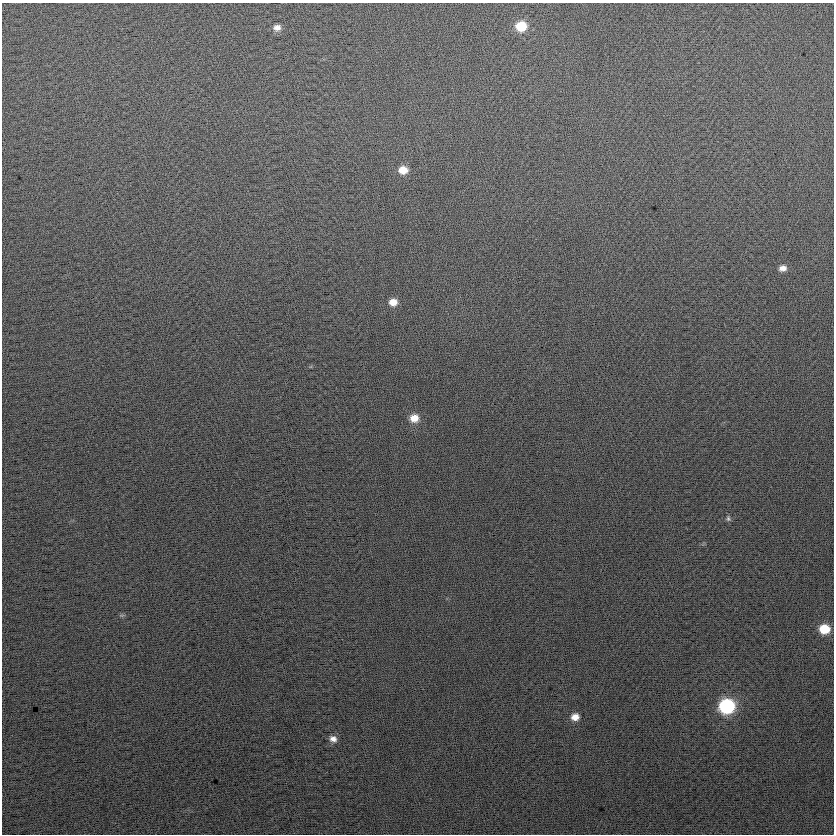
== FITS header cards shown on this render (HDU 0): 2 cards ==
NAXIS1  =                  832
NAXIS2  =                  832

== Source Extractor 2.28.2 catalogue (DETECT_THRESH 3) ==
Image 832 x 832 px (HDU 0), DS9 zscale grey, 1 PNG px = 1 image px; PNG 836 x 836 px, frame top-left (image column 1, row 832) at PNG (2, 3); no overlay
Background 23.7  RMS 14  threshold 42.5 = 3 sigma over >= 5 px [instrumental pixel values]
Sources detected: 12; all 12 listed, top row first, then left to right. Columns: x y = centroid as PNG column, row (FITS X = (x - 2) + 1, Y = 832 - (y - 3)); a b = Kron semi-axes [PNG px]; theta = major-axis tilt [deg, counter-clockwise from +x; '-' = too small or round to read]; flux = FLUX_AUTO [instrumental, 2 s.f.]
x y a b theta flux
521 26 10 9 - 28000
277 28 9 7 2 5500
403 170 9 8 - 12000
783 268 9 7 11 5800
393 302 9 8 - 9000
414 418 10 9 - 12000
728 518 8 6 -82 2000
122 615 7 4 18 1400
824 629 9 8 - 25000
727 706 10 9 - 130000
575 717 9 8 - 8700
333 739 9 7 -33 5900